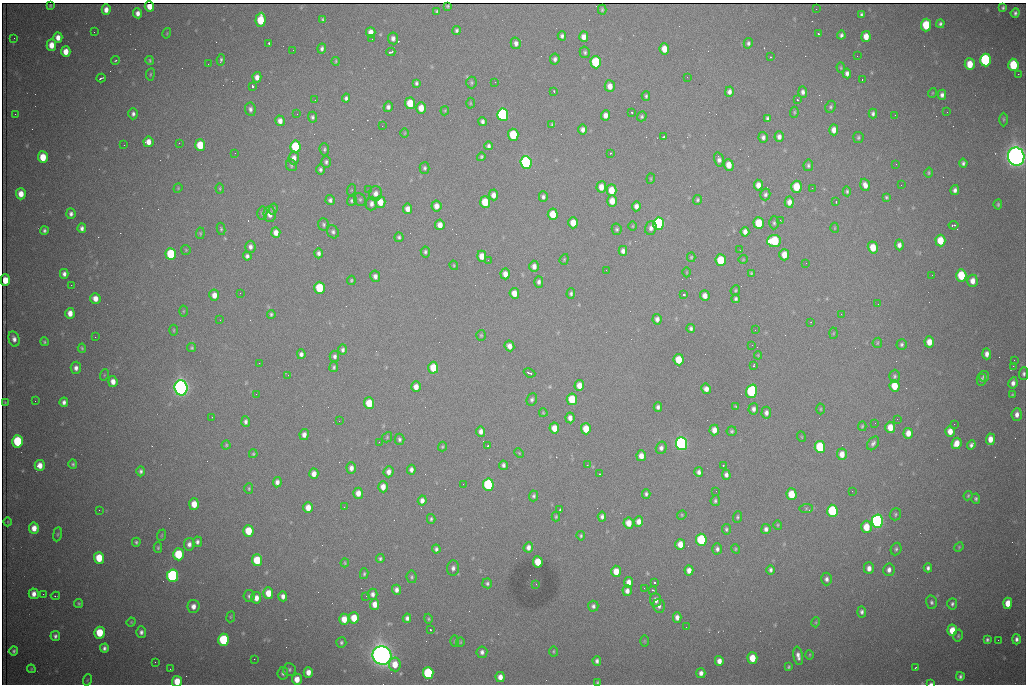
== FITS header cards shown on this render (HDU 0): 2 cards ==
NAXIS1  =                 1024 /fastest changing axis
NAXIS2  =                  682 /next to fastest changing axis

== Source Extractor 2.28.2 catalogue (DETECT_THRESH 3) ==
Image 1024 x 682 px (HDU 0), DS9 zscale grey, 1 PNG px = 1 image px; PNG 1028 x 686 px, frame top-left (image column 1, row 682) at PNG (2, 3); each listed source drawn as its Kron ellipse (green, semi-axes under 4 px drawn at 4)
Background 2380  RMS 30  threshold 89.9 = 3 sigma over >= 5 px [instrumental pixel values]
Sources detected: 497; all 497 listed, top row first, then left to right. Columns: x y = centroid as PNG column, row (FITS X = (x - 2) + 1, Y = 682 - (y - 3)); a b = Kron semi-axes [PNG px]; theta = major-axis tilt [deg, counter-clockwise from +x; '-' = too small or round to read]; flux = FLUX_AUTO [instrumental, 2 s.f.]
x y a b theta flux
50 6 3 2 - 2.4e+03
149 6 5 4 - 2.1e+04
448 6 3 3 - 2.4e+03
1003 8 3 3 - 3.6e+03
816 9 2 2 - 8.5e+02
106 10 5 4 - 1.4e+04
602 10 5 3 - 2.8e+03
437 11 4 3 - 3.1e+03
138 13 5 4 - 1.0e+04
1015 13 4 4 - 5.2e+03
861 15 4 3 - 4.0e+03
323 19 4 3 - 3.3e+03
261 20 7 5 86 6.9e+04
940 24 4 4 - 4.5e+03
926 25 6 5 - 8.0e+04
457 30 4 3 - 4.3e+03
94 32 2 2 - 1.2e+03
371 32 5 4 - 1.7e+04
167 33 5 3 - 1.8e+03
818 33 3 3 - 5.3e+03
841 35 4 4 - 5.2e+03
562 36 4 4 - 5.4e+03
866 36 5 4 - 2.2e+04
58 37 5 4 - 1.5e+04
584 37 5 4 - 1.4e+04
14 38 2 2 - 1.4e+03
393 38 6 5 - 7.7e+03
372 39 2 2 - 1.1e+03
269 43 3 3 - 4.2e+03
516 43 6 5 - 8.8e+03
748 43 5 4 - 5.0e+03
51 45 6 5 - 2.4e+04
322 48 5 3 - 5.5e+03
664 49 5 5 - 2.8e+04
293 50 2 2 - 7.9e+02
66 52 5 4 - 2.2e+04
391 52 4 3 - 4.4e+03
585 52 5 5 - 4.2e+03
857 56 2 2 - 2.0e+03
770 57 3 2 - 1.2e+03
555 59 5 4 - 6.1e+03
116 60 4 3 - 2.1e+03
150 60 4 4 - 2.8e+03
221 60 6 3 81 3.7e+03
985 60 6 5 - 3.0e+05
336 61 4 3 - 2.2e+03
596 62 6 5 - 1.6e+05
208 64 2 2 - 2.7e+03
970 64 6 5 - 3.9e+04
1013 65 6 5 - 9.7e+04
841 68 5 4 - 2.5e+03
847 73 5 4 - 8.4e+03
150 74 6 3 82 2.2e+03
1018 74 2 2 - 1.5e+04
257 77 5 4 - 1.3e+04
687 77 2 2 - 1.1e+03
101 78 5 2 - 3.5e+03
862 79 3 2 - 3.5e+03
471 82 6 5 - 3.4e+03
495 82 2 2 - 8.2e+02
416 83 4 3 - 3.9e+03
252 86 3 3 - 9.5e+04
610 86 6 5 - 1.6e+04
554 91 3 2 - 1.8e+03
729 92 5 4 - 8.2e+03
803 92 6 4 -88 6.8e+03
932 93 5 3 - 1.7e+03
942 95 5 4 - 7.4e+03
646 96 4 3 - 3.3e+03
346 98 4 4 - 5.2e+03
315 100 2 2 - 1.1e+03
797 100 3 2 - 3.6e+03
410 103 6 5 - 4.9e+04
470 103 5 3 - 2.1e+03
388 107 5 4 - 6.5e+03
831 107 6 5 - 4.1e+03
421 108 5 5 - 2.5e+04
250 109 7 5 -82 6.5e+03
445 111 5 4 - 2.1e+03
632 112 3 2 - 4.0e+03
794 112 5 4 - 2.7e+03
947 112 2 2 - 3.1e+03
15 114 2 2 - 8.7e+02
133 114 5 5 - 6.2e+03
297 114 2 2 - 2.4e+03
873 114 5 4 - 5.4e+03
503 115 6 5 - 4.3e+05
605 115 5 4 - 1.2e+04
895 115 2 2 - 8.1e+02
642 116 5 4 - 3.5e+03
312 117 5 4 - 4.4e+03
767 118 4 3 - 4.2e+03
1003 119 7 3 90 2.5e+03
280 121 5 4 - 1.2e+04
482 121 4 4 - 5.4e+03
552 124 4 3 - 2.4e+03
382 126 3 2 - 1.7e+03
583 129 5 4 - 8.6e+03
834 130 5 4 - 1.5e+04
405 133 5 3 - 1.7e+03
513 135 6 5 - 9.8e+04
663 137 3 3 - 9.1e+03
763 137 5 4 - 6.5e+03
779 137 5 4 - 9.3e+03
858 137 5 5 - 3.6e+03
148 142 5 5 - 1.6e+04
179 143 3 2 - 4.2e+03
124 145 2 2 - 1.8e+03
200 145 6 5 - 6.0e+04
489 146 4 3 - 5.2e+03
295 147 6 5 - 1.3e+05
324 149 6 5 - 3.7e+03
235 153 2 2 - 1.2e+03
610 153 3 2 - 1.9e+03
43 157 6 5 - 4.1e+04
481 157 4 4 - 3.2e+03
1016 157 9 8 - 2.2e+06
294 158 6 5 - 1.2e+04
719 159 7 5 -73 7.8e+03
326 162 6 5 - 4.7e+03
526 162 6 5 - 5.4e+05
963 163 4 4 - 4.8e+03
896 164 3 2 - 1.5e+03
291 165 6 5 - 3.5e+03
729 165 6 5 - 2.5e+04
808 165 6 5 - 4.7e+03
425 168 5 5 - 4.0e+03
320 169 5 4 - 4.5e+03
929 173 5 4 - 2.8e+03
651 179 5 3 - 2.1e+03
758 185 5 4 - 1.4e+04
865 185 6 4 -72 1.2e+04
901 185 3 2 - 1.6e+03
601 187 5 4 - 2.0e+04
796 187 6 5 - 6.1e+04
178 188 5 4 - 1.7e+03
220 188 5 3 - 2.2e+03
812 188 2 2 - 3.0e+03
351 190 5 3 - 1.7e+03
368 190 2 2 - 8.6e+03
611 190 6 5 - 3.5e+04
955 190 5 4 - 7.1e+03
847 191 5 4 - 3.4e+03
376 193 7 6 - 1.1e+04
21 194 5 5 - 2.2e+04
765 194 6 5 - 5.5e+03
493 195 5 4 - 1.3e+04
543 197 5 4 - 5.5e+03
886 197 4 3 - 3.2e+03
330 200 5 4 - 5.6e+03
360 200 7 5 -57 3.7e+03
697 200 5 4 - 3.2e+03
352 201 5 4 - 4.0e+03
612 201 5 5 - 2.5e+04
380 202 6 5 - 2.7e+04
485 202 6 5 - 6.1e+04
789 202 5 4 - 1.3e+04
836 202 2 2 - 1.3e+03
372 204 7 5 85 7.9e+03
998 204 5 4 - 3.4e+03
436 206 5 5 - 1.5e+04
636 206 5 4 - 1.0e+04
273 209 5 3 - 3.0e+03
408 209 5 4 - 1.5e+04
262 213 6 5 - 3.9e+03
71 214 5 4 - 6.4e+03
270 214 7 6 - 1.3e+04
553 214 6 5 - 3.8e+04
780 220 3 2 - 2.1e+03
573 223 5 5 - 2.8e+04
759 223 6 5 - 6.8e+04
774 223 6 4 -90 3.9e+03
658 224 6 5 - 3.7e+05
324 225 6 5 - 3.8e+03
440 225 5 4 - 1.6e+04
954 225 5 3 - 5.6e+03
633 226 5 3 - 1.8e+03
82 228 5 4 - 7.0e+03
651 228 7 5 71 8.4e+03
835 228 5 3 - 1.7e+03
221 229 6 4 -81 2.7e+03
617 229 6 5 - 3.8e+03
44 231 4 3 - 4.6e+03
333 232 7 5 -59 5.2e+03
745 232 5 4 - 1.1e+04
200 233 6 4 84 2.6e+03
276 233 5 4 - 1.5e+04
399 237 5 4 - 4.2e+03
774 241 7 6 - 1.3e+05
940 241 6 5 - 4.8e+04
899 245 5 4 - 9.0e+03
250 247 6 5 - 7.6e+03
873 247 6 5 - 3.6e+04
186 250 5 4 - 2.3e+03
740 250 2 2 - 1.1e+03
623 251 5 4 - 8.7e+03
425 252 5 4 - 3.9e+03
319 253 5 4 - 6.7e+03
171 254 6 5 - 1.3e+05
784 255 6 5 - 2.8e+04
247 256 4 4 - 6.0e+03
482 256 5 4 - 2.1e+04
691 257 5 4 - 2.9e+03
564 259 5 4 - 2.6e+03
743 259 5 4 - 2.2e+03
488 260 2 2 - 2.2e+03
721 260 6 5 - 8.0e+04
806 263 2 2 - 1.1e+03
454 265 5 3 - 1.9e+03
534 266 5 4 - 1.1e+04
606 270 2 2 - 1.2e+03
687 272 5 3 - 1.8e+03
751 273 4 3 - 2.5e+03
64 274 5 4 - 7.4e+03
505 274 5 4 - 1.5e+04
932 275 2 2 - 1.1e+03
961 275 6 5 - 8.3e+04
375 276 6 5 - 8.3e+03
5 280 5 4 - 3.4e+04
351 280 5 3 - 2.7e+03
972 281 6 5 - 1.7e+04
539 282 6 4 -89 6.2e+03
71 285 2 2 - 7.1e+03
319 288 6 5 - 9.0e+04
735 290 5 4 - 3.0e+03
240 293 2 2 - 8.1e+02
514 293 5 5 - 2.0e+04
571 293 5 4 - 4.2e+03
214 295 5 5 - 1.5e+04
684 295 3 3 - 9.2e+03
705 296 5 4 - 1.3e+04
95 298 5 5 - 1.6e+04
736 299 4 4 - 4.5e+03
878 304 2 2 - 1.1e+03
183 311 5 3 - 2.0e+03
70 313 5 4 - 1.7e+04
271 314 4 4 - 3.4e+03
841 314 3 2 - 2.6e+03
657 319 5 4 - 8.9e+03
220 320 2 2 - 1.0e+03
811 322 2 2 - 1.1e+03
691 328 4 3 - 4.6e+03
174 330 5 3 - 2.3e+03
755 330 3 2 - 1.6e+03
833 333 5 3 - 2.2e+03
481 335 5 4 - 2.8e+03
95 337 2 2 - 1.0e+03
14 339 8 5 -75 9.4e+03
44 342 4 4 - 2.8e+03
929 342 5 5 - 2.3e+04
877 343 5 4 - 2.4e+03
902 344 5 5 - 4.3e+03
752 345 2 2 - 4.2e+03
509 346 5 4 - 1.2e+04
82 348 5 4 - 2.7e+03
192 348 4 4 - 2.7e+03
343 350 5 4 - 5.3e+03
301 354 5 4 - 7.1e+03
987 354 5 4 - 1.1e+04
758 355 4 4 - 2.1e+03
334 356 5 4 - 5.8e+03
679 360 5 5 - 5.0e+04
1014 360 2 2 - 2.3e+03
259 363 2 2 - 1.7e+03
754 365 3 2 - 1.7e+03
1013 366 2 2 - 2.1e+04
334 367 5 4 - 3.7e+03
76 368 6 5 - 8.7e+03
433 368 6 5 - 5.6e+04
530 373 6 2 -23 4.7e+03
1024 374 6 4 89 5.1e+03
104 375 5 3 - 1.9e+03
288 375 3 2 - 1.7e+03
895 376 6 5 - 4.4e+03
984 376 5 5 - 4.5e+03
981 380 6 4 89 4.0e+03
113 382 5 4 - 1.5e+04
1013 383 6 4 80 9.4e+03
579 385 5 5 - 2.2e+04
895 386 6 5 - 4.0e+04
416 387 5 4 - 1.6e+04
181 388 7 6 - 1.4e+06
706 389 5 4 - 1.1e+04
752 391 7 5 70 2.2e+05
256 394 3 2 - 1.7e+03
1012 395 4 3 - 2.4e+03
532 399 6 5 - 5.3e+03
572 399 6 5 - 6.5e+04
35 401 3 2 - 1.7e+03
64 402 5 4 - 7.1e+03
5 403 3 2 - 1.8e+03
369 403 6 5 - 5.3e+04
736 406 3 3 - 2.2e+03
658 407 4 4 - 6.1e+03
753 409 5 5 - 7.4e+03
821 409 5 3 - 2.2e+03
543 413 4 3 - 2.0e+03
766 413 6 5 - 8.1e+03
1017 414 6 5 - 1.1e+04
212 417 2 2 - 9.6e+02
570 418 5 4 - 1.1e+04
897 419 2 2 - 9.3e+02
339 421 2 2 - 1.4e+03
246 422 5 4 - 5.8e+03
875 423 2 2 - 1.6e+03
954 424 2 2 - 9.4e+03
862 426 5 4 - 2.5e+03
890 427 5 5 - 2.6e+04
554 428 5 5 - 2.6e+04
586 429 5 5 - 4.1e+04
714 430 5 4 - 1.5e+04
481 431 5 4 - 9.6e+03
732 431 5 5 - 3.4e+03
950 431 5 4 - 2.0e+04
908 433 5 4 - 1.9e+04
304 435 5 4 - 1.0e+04
387 437 6 4 49 2.6e+03
802 437 5 3 - 1.7e+03
399 439 5 5 - 4.4e+03
990 439 6 4 84 2.1e+04
17 441 6 5 - 1.6e+05
379 442 2 2 - 9.3e+02
873 443 7 5 55 6.4e+03
956 443 6 5 - 2.4e+04
681 444 6 5 - 7.8e+05
226 445 4 4 - 2.9e+03
971 445 4 4 - 5.5e+03
488 446 3 2 - 2.2e+03
442 447 5 4 - 2.4e+03
820 447 6 5 - 1.2e+05
661 448 6 5 - 7.5e+03
519 453 5 3 - 2.0e+03
253 454 4 3 - 2.6e+03
842 454 6 5 - 1.9e+04
641 456 5 4 - 1.6e+04
73 464 5 4 - 3.4e+03
40 465 5 5 - 1.8e+04
503 465 4 4 - 5.5e+03
587 465 4 2 - 6.7e+03
723 465 3 3 - 2.8e+03
351 468 6 4 -88 1.0e+04
411 470 5 4 - 7.3e+03
141 471 5 4 - 4.8e+03
389 472 5 5 - 1.1e+04
699 472 5 4 - 7.1e+03
314 474 5 4 - 1.4e+04
599 474 3 2 - 1.8e+03
726 475 5 4 - 7.1e+03
277 482 5 4 - 8.6e+03
463 484 2 2 - 1.2e+03
488 485 6 5 - 2.5e+05
383 487 5 5 - 1.6e+04
249 489 5 4 - 2.6e+03
716 491 2 2 - 2.0e+03
852 491 3 2 - 1.6e+03
358 493 5 5 - 1.7e+04
646 494 5 4 - 4.6e+03
791 494 6 5 - 5.1e+04
534 496 5 4 - 4.0e+03
968 496 5 3 - 2.4e+03
976 499 5 4 - 3.9e+03
422 500 5 4 - 1.0e+04
715 501 5 4 - 4.0e+03
194 504 5 5 - 2.8e+04
344 507 2 2 - 4.2e+03
308 508 5 4 - 2.1e+04
806 508 7 4 6 3.4e+03
560 509 3 2 - 3.0e+03
99 510 2 2 - 9.6e+02
832 511 6 5 - 1.8e+05
895 514 6 5 - 3.8e+03
682 515 5 4 - 2.3e+03
556 517 5 4 - 2.6e+03
602 517 5 4 - 6.3e+03
737 517 6 4 88 3.3e+03
431 519 5 3 - 3.4e+03
877 521 6 5 - 7.6e+05
8 522 4 3 - 1.3e+03
639 522 5 4 - 1.3e+04
629 523 5 5 - 2.6e+04
778 525 4 4 - 2.2e+03
866 527 6 5 - 4.2e+04
34 528 5 5 - 1.8e+04
726 529 5 4 - 3.6e+03
766 529 5 4 - 7.3e+03
248 531 6 5 - 5.8e+04
57 534 7 3 81 2.6e+03
162 535 6 3 70 2.2e+03
581 536 5 3 - 2.8e+03
701 540 6 5 - 1.9e+05
136 542 4 4 - 3.3e+03
197 542 5 4 - 5.6e+03
189 544 6 5 - 8.8e+03
680 544 5 5 - 2.4e+04
528 547 5 4 - 9.6e+03
959 547 5 4 - 2.4e+03
158 548 5 4 - 2.9e+03
436 549 4 4 - 5.1e+03
717 549 5 5 - 6.1e+03
735 549 5 4 - 2.5e+03
896 549 6 5 - 4.2e+03
178 554 6 5 - 9.5e+04
99 558 6 5 - 5.3e+04
380 559 4 4 - 3.9e+03
257 560 6 5 - 7.3e+04
538 562 5 5 - 4.7e+04
345 563 4 3 - 2.2e+03
453 568 7 6 - 7.9e+03
869 568 6 5 - 1.2e+04
928 568 4 4 - 6.0e+03
689 570 5 4 - 1.4e+04
771 570 5 4 - 5.2e+03
889 570 6 5 - 1.0e+04
616 571 5 5 - 2.7e+04
364 574 5 4 - 3.1e+03
173 576 6 5 - 4.8e+05
412 577 6 5 - 3.7e+03
826 579 6 5 - 6.8e+03
629 582 5 4 - 1.4e+04
487 583 5 5 - 4.0e+03
654 583 3 3 - 1.0e+05
536 584 2 2 - 1.3e+03
644 588 2 2 - 1.1e+03
396 590 5 4 - 8.5e+03
652 590 3 2 - 3.0e+03
627 591 5 4 - 9.8e+03
268 593 5 5 - 3.0e+04
34 594 5 5 - 1.3e+04
43 594 2 2 - 9.7e+03
372 594 5 5 - 7.6e+03
55 596 5 2 - 1.9e+03
249 596 6 5 - 4.8e+03
283 596 5 4 - 9.6e+03
366 596 2 2 - 8.6e+02
256 598 6 5 - 1.6e+04
656 600 7 5 -84 1.1e+04
932 602 7 5 -74 5.1e+03
79 603 4 4 - 2.6e+03
1008 603 5 4 - 3.1e+04
375 604 5 4 - 1.7e+04
952 604 5 5 - 4.6e+03
193 606 6 6 - 1.2e+04
593 606 5 5 - 5.6e+03
659 606 7 6 - 7.3e+03
862 612 6 4 -87 5.4e+03
231 617 5 3 - 2.0e+03
677 617 5 4 - 1.1e+04
354 618 5 5 - 4.1e+04
407 618 4 4 - 6.7e+03
344 619 5 5 - 2.5e+04
428 619 5 4 - 2.8e+03
131 622 4 4 - 1.9e+03
816 622 5 3 - 1.8e+03
686 627 2 2 - 8.5e+02
430 630 3 2 - 2.0e+03
952 630 5 5 - 3.7e+04
141 632 5 5 - 6.7e+03
100 633 6 5 - 6.3e+04
55 636 5 4 - 5.7e+03
958 636 6 4 76 3.1e+03
1016 639 5 4 - 6.7e+03
224 640 6 5 - 1.6e+05
987 640 4 3 - 4.1e+03
998 640 2 2 - 1.3e+03
455 641 5 3 - 2.2e+03
644 641 6 4 -90 2.2e+03
341 642 5 5 - 3.8e+03
460 642 5 4 - 2.1e+03
104 648 4 4 - 6.1e+03
14 651 5 4 - 4.0e+03
554 651 5 4 - 2.1e+03
482 652 6 5 - 7.5e+03
382 655 9 9 - 2.6e+06
810 655 5 3 - 1.9e+03
798 656 9 4 -79 1.0e+04
752 658 6 5 - 4.1e+04
254 659 2 2 - 5.3e+03
597 661 5 4 - 5.8e+03
719 661 5 4 - 1.3e+04
155 662 2 2 - 8.9e+02
395 664 7 6 - 2.9e+04
789 667 4 3 - 3.0e+03
915 668 3 2 - 1.7e+03
31 669 4 4 - 2.1e+03
170 669 2 2 - 9.4e+02
289 670 6 6 - 4.1e+03
308 672 5 4 - 1.6e+04
283 673 6 5 - 4.8e+03
428 673 6 5 - 1.8e+05
701 673 5 4 - 9.1e+03
960 676 4 3 - 4.5e+03
500 677 5 4 - 1.5e+04
297 679 5 5 - 2.2e+04
87 680 6 3 71 1.9e+03
177 681 5 5 - 3.5e+04
598 682 4 3 - 2.8e+03
931 683 4 2 - 3.6e+03
At the frame edge (FLAGS 8, measured only in part): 5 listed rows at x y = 1016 157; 1024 374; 177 681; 598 682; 931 683

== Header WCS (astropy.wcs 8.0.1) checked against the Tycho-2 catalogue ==
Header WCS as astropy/WCSLIB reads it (CRVAL/CRPIX/CD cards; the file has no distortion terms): RA---TAN/DEC--TAN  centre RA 06:56:09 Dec +31:26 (104.04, +31.43 deg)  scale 1.44 arcsec/px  FOV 24.5' x 16.3'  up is -93 deg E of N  parity flipped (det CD > 0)
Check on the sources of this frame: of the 60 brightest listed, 12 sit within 2.2 arcsec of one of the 16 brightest Tycho-2 stars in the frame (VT <= 13.07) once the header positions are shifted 1.00 arcsec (0.39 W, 0.92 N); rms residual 1.48 arcsec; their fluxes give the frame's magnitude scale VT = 25.49 - 2.5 log10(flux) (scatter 0.36 mag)
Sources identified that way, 12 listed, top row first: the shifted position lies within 2.2 arcsec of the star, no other Tycho-2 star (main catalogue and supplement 1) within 4.4 arcsec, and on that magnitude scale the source's flux lands within +1.5 / -3 mag of the star's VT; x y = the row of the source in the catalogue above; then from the Tycho-2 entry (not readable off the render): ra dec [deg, ICRS J2000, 3 dp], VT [Tycho-2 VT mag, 2 dp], TYC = Tycho-2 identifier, HIP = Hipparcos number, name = IAU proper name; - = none
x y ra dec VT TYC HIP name
596 62 103.904 +31.460 12.65 2437-721-1 - -
526 162 103.952 +31.434 11.53 2437-424-1 - -
658 224 103.978 +31.488 11.51 2437-421-1 - -
774 241 103.984 +31.534 11.82 2437-428-1 - -
171 254 104.002 +31.294 13.07 2437-1012-1 - -
181 388 104.065 +31.301 9.89 2437-425-1 - -
752 391 104.055 +31.528 12.03 2437-1294-1 - -
681 444 104.081 +31.501 10.83 2437-37-1 - -
877 521 104.112 +31.580 11.47 2437-71-1 - -
173 576 104.152 +31.301 11.67 2437-646-1 - -
382 655 104.185 +31.385 8.52 2437-370-1 33393 -
428 673 104.192 +31.404 11.68 2437-91-1 - -